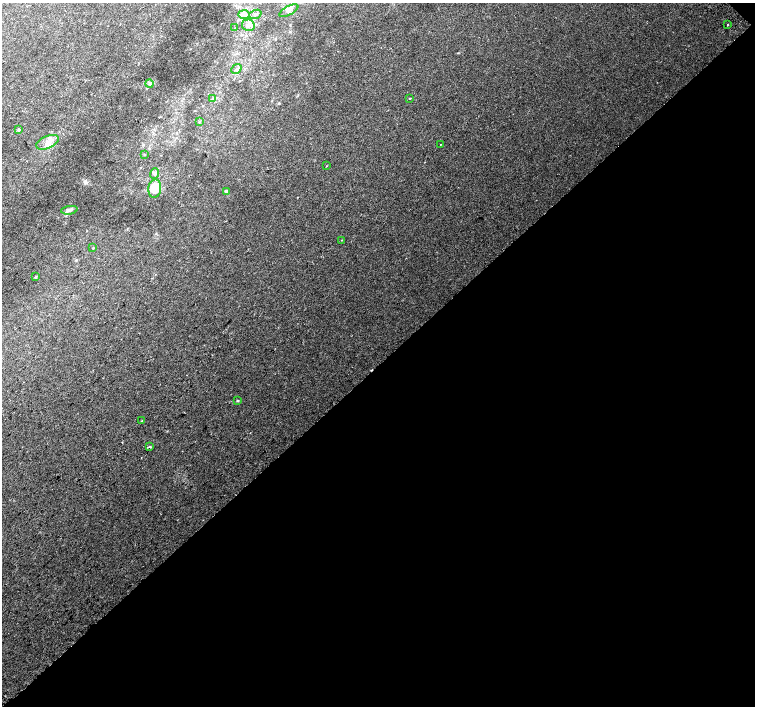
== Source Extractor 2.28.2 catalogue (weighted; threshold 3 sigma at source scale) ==
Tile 12 of 4 x 4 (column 4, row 3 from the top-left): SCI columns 4557-6062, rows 1663-3070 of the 6093 x 6076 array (HDU 1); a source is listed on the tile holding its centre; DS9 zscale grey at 2 x 2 block average (1 PNG px = mean of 2 x 2 image px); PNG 757 x 708 px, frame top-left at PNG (2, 3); each listed source drawn as its Kron ellipse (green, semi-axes under 4 px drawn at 4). Shown black and unused: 49% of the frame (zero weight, under 2 of 3 exposures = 2% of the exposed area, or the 3 px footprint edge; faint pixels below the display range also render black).
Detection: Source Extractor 2.28.2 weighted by HDU 2 'WHT'; one run over the whole footprint, this tile lists its part. Background 0.00501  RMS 0.0038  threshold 0.0171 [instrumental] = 3 sigma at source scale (4.5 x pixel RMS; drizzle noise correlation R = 1.50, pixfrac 1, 0.0396/0.0396 arcsec/px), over >= 5 px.
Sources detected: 33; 2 cosmic-ray / hot-pixel residue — neither listed nor drawn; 5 inside a brighter listed object's ellipse — not listed separately; the other 26 listed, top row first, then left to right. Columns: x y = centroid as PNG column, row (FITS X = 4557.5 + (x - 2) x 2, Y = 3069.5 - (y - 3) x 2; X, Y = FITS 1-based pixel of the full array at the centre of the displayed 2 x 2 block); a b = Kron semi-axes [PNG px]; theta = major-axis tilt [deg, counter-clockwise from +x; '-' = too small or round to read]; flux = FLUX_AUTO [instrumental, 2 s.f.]
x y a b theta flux
289 11 10 4 28 2.7
244 14 6 4 0 3
255 14 6 2 20 1.3
248 25 6 5 - 3.5
728 25 2 2 - 0.88
235 28 2 2 - 0.36
236 69 5 3 - 1.9
150 84 4 4 - 1.7
213 98 4 3 - 0.95
410 98 2 2 - 0.64
199 121 3 2 - 0.75
19 130 3 3 - 1.2
48 142 12 6 23 6.3
440 144 2 2 - 0.46
145 154 3 2 - 0.59
326 166 2 2 - 0.35
154 173 5 4 - 1.9
155 188 9 6 82 20
226 191 3 3 - 1.4
69 210 8 4 8 2.4
342 240 2 2 - 0.44
93 248 2 2 - 0.5
35 277 3 3 - 0.87
237 401 3 2 - 0.66
141 421 2 2 - 0.99
150 447 2 2 - 1.6
Diffuse or blended objects may show on this block-average render without a row.